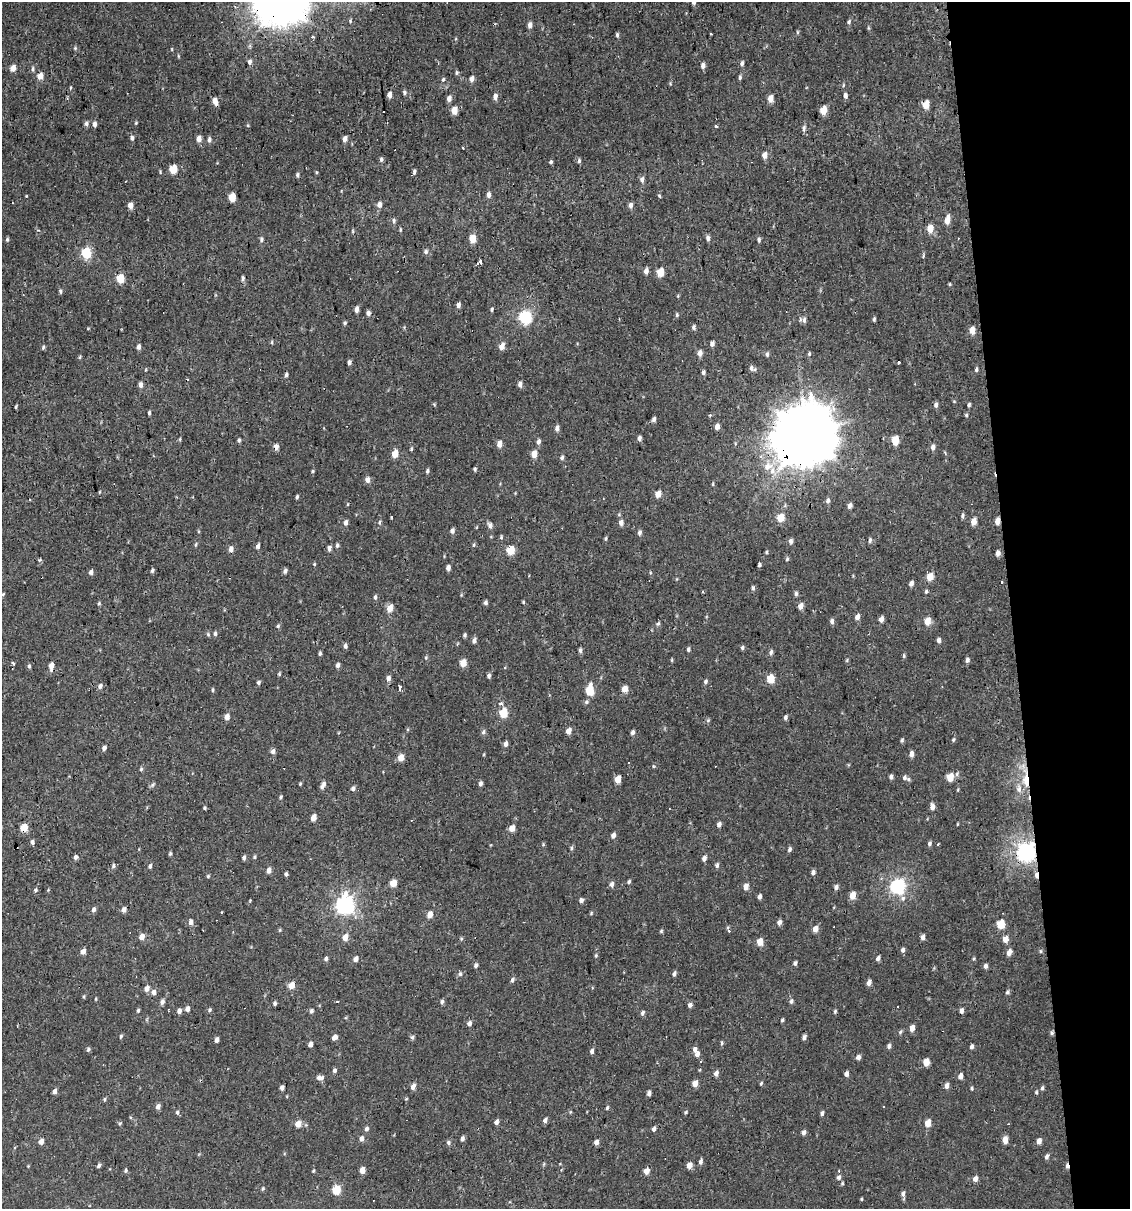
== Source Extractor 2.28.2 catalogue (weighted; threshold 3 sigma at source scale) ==
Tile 12 of 4 x 4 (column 4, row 3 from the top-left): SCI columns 3405-4532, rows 1208-2414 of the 4599 x 4829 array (HDU 1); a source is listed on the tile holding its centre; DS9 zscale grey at full resolution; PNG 1132 x 1211 px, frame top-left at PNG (2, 2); no overlay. Shown black and unused: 11% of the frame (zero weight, under 2 of 3 exposures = <1% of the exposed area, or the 3 px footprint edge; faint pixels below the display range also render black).
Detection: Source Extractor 2.28.2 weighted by HDU 2 'WHT'; one run over the whole footprint, this tile lists its part. Background -2.67e-04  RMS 0.0035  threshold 0.0156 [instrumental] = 3 sigma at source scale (4.5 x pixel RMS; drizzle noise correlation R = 1.50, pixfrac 1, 0.0396/0.0396 arcsec/px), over >= 5 px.
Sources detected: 433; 16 cosmic-ray / hot-pixel residue — not listed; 4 inside a brighter listed object's ellipse — not listed separately; the other 413 listed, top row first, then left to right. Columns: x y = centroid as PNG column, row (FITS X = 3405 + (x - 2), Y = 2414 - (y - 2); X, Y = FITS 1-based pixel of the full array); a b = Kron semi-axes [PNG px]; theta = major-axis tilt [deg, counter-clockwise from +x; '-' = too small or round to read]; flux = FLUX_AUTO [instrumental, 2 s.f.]
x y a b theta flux
694 2 6 4 88 1.3
350 21 6 4 -72 0.49
849 22 7 4 80 0.71
530 25 6 4 86 1.8
868 28 6 4 -89 0.4
797 32 6 3 90 0.4
617 35 7 4 -90 0.59
313 37 3 2 - 0.81
75 48 6 4 -47 0.48
178 56 5 3 - 0.33
250 62 6 5 - 1
742 63 6 4 80 0.87
703 66 7 5 88 1.3
13 68 5 4 - 3.8
33 69 8 4 -87 0.71
456 73 6 4 -84 0.53
40 76 6 5 - 3.6
740 77 6 4 81 0.66
443 79 7 3 88 0.59
472 79 6 5 - 1.7
843 85 6 3 71 0.36
70 88 5 3 - 0.33
404 92 6 5 - 0.66
389 95 5 4 - 2.3
845 95 7 4 78 0.98
495 97 7 5 84 1.6
449 99 6 5 - 1.7
770 99 6 5 - 3.1
215 101 5 4 - 3.6
926 104 6 5 - 5.6
823 110 6 4 72 6.9
454 111 6 5 - 4.7
136 123 4 3 - 0.32
86 124 6 5 - 0.88
95 124 6 5 - 1.1
716 126 4 3 - 0.94
804 129 10 4 -90 0.86
132 138 6 5 - 0.75
199 139 5 4 - 2.3
345 139 5 4 - 1.6
209 140 7 5 85 1
462 148 3 2 - 0.44
765 155 7 5 78 2.1
381 159 6 5 - 0.72
579 160 6 4 88 0.71
551 162 4 4 - 0.53
173 169 6 5 - 7.6
414 172 6 4 89 0.74
297 175 5 4 - 0.65
642 179 7 5 -88 1.2
489 195 6 5 - 1.3
27 196 3 3 - 1.3
659 196 4 4 - 0.43
232 197 6 5 - 6.9
130 205 5 4 - 2.7
379 205 7 6 - 1.5
631 205 7 5 -90 1.2
947 220 10 5 77 2.8
394 221 6 4 87 0.69
930 229 6 5 - 5.1
400 230 5 3 - 0.38
353 231 5 3 - 0.35
708 238 6 5 - 1
7 239 5 4 - 0.53
261 239 6 5 - 0.74
473 239 6 5 - 5.6
759 240 6 4 -84 0.66
426 252 6 5 - 0.71
86 253 6 5 - 22
480 261 4 3 - 1.4
646 271 6 4 81 1.6
660 272 6 5 - 6.5
243 278 6 3 85 0.73
120 279 6 5 - 8
950 284 4 4 - 0.36
60 291 5 4 - 0.67
458 305 6 4 84 1.4
357 309 6 4 79 1.6
492 309 6 3 89 0.46
368 313 5 5 - 1.1
677 315 6 4 -78 0.5
525 317 7 6 - 40
874 319 5 4 - 0.52
804 320 7 5 -90 1.1
345 323 5 4 - 0.52
694 327 6 5 - 0.77
972 330 6 4 79 4.1
272 342 5 3 - 0.41
712 344 5 3 - 1.4
502 346 6 5 - 3.1
43 347 6 4 69 0.53
139 347 6 4 -84 1.1
700 353 7 5 74 1.8
767 354 6 4 -90 0.73
809 354 5 4 - 0.48
79 357 5 4 - 0.42
349 362 5 4 - 0.87
899 362 3 3 - 6.2
752 368 9 6 -29 1.1
976 370 6 4 75 0.64
703 372 6 5 - 0.67
286 375 5 4 - 0.72
520 384 6 5 - 1.2
141 385 7 5 -84 1.2
936 405 6 4 78 1
969 405 5 3 - 0.56
16 407 5 2 - 0.37
149 413 5 3 - 0.59
710 415 4 3 - 0.38
966 415 4 4 - 0.45
654 419 5 4 - 0.91
717 426 6 5 - 1.7
557 428 6 5 - 1.2
806 435 20 19 - 2200
639 438 5 4 - 1
180 439 5 3 - 0.37
239 440 5 4 - 0.58
895 440 6 5 - 7.3
538 442 7 5 85 1
500 444 6 4 75 2.7
276 447 5 4 - 2.5
933 447 7 5 81 1.3
411 449 5 4 - 0.43
395 453 6 5 - 5.3
534 454 6 4 79 3.8
562 457 6 5 - 0.73
768 466 21 10 30 5.1
475 469 4 4 - 0.58
313 471 4 4 - 0.4
427 471 5 4 - 0.64
367 479 6 5 - 1.7
713 484 5 3 - 0.32
100 492 4 3 - 0.26
658 494 5 5 - 3.8
297 497 5 3 - 0.52
828 501 7 5 71 0.96
785 505 6 4 73 0.47
850 506 6 5 - 1.1
963 516 5 3 - 0.67
391 517 3 2 - 0.35
781 518 6 5 - 5.9
974 521 6 4 76 3.2
997 521 6 4 83 2.5
379 522 7 3 89 0.56
346 523 6 5 - 1.1
621 523 6 5 - 1.5
490 525 7 5 -83 1.2
452 531 6 5 - 1
639 533 6 5 - 0.92
501 537 5 4 - 0.45
606 538 7 3 89 0.45
870 540 7 4 81 0.71
791 541 5 4 - 1.1
196 545 7 3 81 0.41
337 545 6 4 88 0.64
473 545 5 3 - 0.43
258 546 5 4 - 1.3
329 548 5 4 - 1.3
231 549 6 5 - 1.6
511 550 6 5 - 8.4
766 552 4 4 - 0.42
998 553 6 4 87 1.3
787 559 5 4 - 0.51
40 560 5 4 - 0.41
314 564 4 4 - 0.35
759 565 4 4 - 0.55
448 568 5 4 - 1.4
152 570 5 4 - 0.67
285 571 5 5 - 0.92
91 572 5 4 - 1.2
930 577 6 5 - 4.9
911 583 5 4 - 1.2
753 588 6 4 -89 0.68
926 591 5 4 - 0.49
3 594 5 3 - 0.35
796 594 6 5 - 0.7
375 597 6 4 76 0.72
486 602 5 4 - 0.81
523 602 4 3 - 0.37
99 603 5 4 - 0.47
801 606 6 4 69 2.1
390 608 6 5 - 3.9
857 617 6 5 - 1.7
881 619 5 4 - 1.9
832 621 6 5 - 1
927 621 6 5 - 4.4
658 623 6 4 40 0.56
278 626 5 5 - 0.53
208 634 6 5 - 0.49
215 634 5 4 - 0.68
465 635 5 4 - 0.59
939 640 5 5 - 1
474 641 6 5 - 1.1
345 646 5 4 - 0.91
742 648 5 5 - 0.6
688 649 5 4 - 0.73
580 650 6 4 89 0.8
771 652 6 5 - 0.83
320 653 4 3 - 0.55
904 656 6 4 84 0.49
426 657 5 3 - 0.38
672 660 5 3 - 0.31
847 660 4 4 - 0.38
967 660 6 5 - 0.99
13 663 4 3 - 0.88
463 663 6 5 - 4.8
338 665 6 4 66 0.94
29 666 5 4 - 0.57
51 666 7 4 85 2.4
505 667 4 3 - 0.27
279 674 5 4 - 0.38
489 676 5 4 - 0.79
388 678 7 5 83 1.4
770 679 6 5 - 8.1
258 682 5 4 - 0.65
705 682 6 4 53 0.69
100 686 6 6 - 1.1
400 688 5 3 - 9.1
624 689 6 5 - 3.3
213 690 5 4 - 0.44
590 691 7 5 82 12
501 703 7 4 -1 0.9
503 713 6 5 - 12
227 717 5 5 - 2.2
785 717 5 4 - 0.83
708 720 6 5 - 0.51
569 731 6 5 - 2.2
483 732 7 5 66 0.81
632 732 6 4 69 0.98
902 740 6 4 75 0.53
953 740 5 5 - 0.51
506 744 6 4 75 1.3
104 748 5 4 - 1
273 751 6 5 - 1.2
911 754 6 5 - 1.4
401 758 6 5 - 3.2
629 763 3 2 - 0.42
141 769 5 5 - 0.52
891 777 5 4 - 0.91
950 777 6 5 - 7
904 778 6 5 - 0.86
618 779 6 4 75 4.6
1026 780 16 5 -85 7.5
480 783 6 4 80 0.91
300 784 4 4 - 0.35
152 785 7 5 37 0.66
323 785 10 4 56 1.2
353 788 6 5 - 0.92
1019 789 12 8 -85 2.1
280 797 5 3 - 0.51
932 807 7 5 87 1.6
205 808 4 4 - 0.42
313 817 5 4 - 3.1
719 824 5 4 - 1.3
957 824 4 3 - 0.26
24 828 5 5 - 8.5
512 828 6 5 - 3.4
613 835 6 5 - 1.3
32 842 6 5 - 0.79
929 843 6 5 - 0.73
543 844 5 4 - 0.38
938 844 3 2 - 0.37
572 848 7 4 82 0.57
790 849 6 4 60 0.72
1026 852 8 7 - 140
170 854 5 4 - 0.5
76 857 5 4 - 1
254 857 6 4 74 0.44
244 858 5 4 - 0.84
704 858 6 4 61 1.1
717 865 6 5 - 0.8
113 866 6 4 79 0.69
150 866 5 4 - 0.81
269 870 6 5 - 1.9
813 872 5 5 - 0.96
286 874 4 4 - 0.65
1036 875 7 4 -88 2
208 876 4 4 - 0.47
629 881 5 4 - 0.58
393 883 6 5 - 4
612 884 7 5 84 1.2
746 886 6 5 - 2.6
897 886 7 6 - 72
836 887 6 5 - 0.97
35 890 6 4 68 0.66
852 895 6 5 - 4
760 896 5 4 - 1.1
581 900 5 5 - 1
344 905 8 7 - 120
94 910 6 4 85 1
124 910 5 5 - 1.7
221 912 3 2 - 0.55
591 913 5 4 - 0.38
429 914 6 5 - 2.8
191 922 6 5 - 1.5
779 922 6 5 - 1.2
1000 924 6 5 - 7.7
815 929 6 5 - 2.5
280 930 6 4 89 0.37
661 931 5 4 - 0.42
729 931 3 3 - 6.1
142 937 6 5 - 2.9
345 937 6 5 - 3.4
923 937 6 4 77 1.2
461 939 6 3 72 0.41
1005 939 6 5 - 2.5
760 942 6 5 - 4.7
903 950 6 5 - 0.85
83 951 5 4 - 1.9
1041 951 6 4 -90 0.41
1009 952 7 4 69 2
596 955 5 4 - 0.42
878 958 5 4 - 0.93
326 959 5 5 - 0.73
355 959 6 5 - 1.3
795 963 5 4 - 0.69
476 965 5 4 - 0.85
986 966 5 4 - 0.91
460 974 6 5 - 0.68
674 974 5 4 - 0.9
512 980 6 5 - 0.87
869 983 6 4 74 1.5
292 985 5 5 - 4.7
147 988 7 5 61 1.8
153 992 6 5 - 1.5
1007 992 5 5 - 0.64
84 997 6 3 -90 0.38
442 1001 5 5 - 0.82
791 1001 7 5 79 0.83
162 1002 6 5 - 1.2
275 1003 5 4 - 0.64
690 1005 6 5 - 0.97
187 1009 6 5 - 1.4
138 1010 5 4 - 0.54
209 1010 6 4 74 0.5
962 1010 7 5 82 0.97
179 1011 6 5 - 1.2
311 1011 6 5 - 0.73
835 1011 5 4 - 0.47
642 1013 7 5 68 0.74
782 1020 4 3 - 0.55
469 1023 6 5 - 1.1
17 1026 3 2 - 0.35
912 1028 6 4 78 2.2
900 1032 5 4 - 0.5
1052 1033 5 5 - 0.64
121 1036 6 3 71 0.51
334 1037 6 5 - 1.4
412 1037 6 5 - 0.61
804 1037 5 4 - 0.97
217 1040 5 4 - 1
722 1043 6 3 63 0.57
310 1044 5 4 - 1.4
889 1046 6 5 - 0.83
971 1046 5 4 - 0.81
88 1049 5 5 - 0.66
592 1051 5 4 - 0.91
697 1054 6 5 - 1.4
858 1057 6 5 - 1.1
926 1062 6 5 - 4.2
334 1071 5 5 - 0.78
716 1073 7 5 70 1.3
846 1074 5 4 - 1.1
960 1076 6 5 - 1.6
320 1077 9 5 1 1.4
761 1083 5 4 - 0.42
695 1084 6 5 - 2.7
947 1086 7 5 73 1.3
413 1087 6 5 - 1.8
282 1088 5 4 - 1.1
972 1088 4 4 - 0.46
1042 1088 6 4 78 0.6
54 1091 5 4 - 1.4
1036 1092 5 4 - 0.41
649 1093 5 4 - 1.2
105 1099 5 4 - 0.53
406 1099 5 3 - 0.27
158 1106 6 5 - 1.3
884 1107 3 3 - 0.58
607 1108 6 4 63 0.46
177 1112 6 4 -79 0.67
686 1112 5 4 - 0.44
822 1113 6 4 74 0.75
545 1120 5 5 - 1.2
496 1122 5 4 - 1.1
120 1123 6 4 25 0.47
928 1123 6 5 - 3.9
298 1124 6 5 - 3.2
367 1129 6 5 - 0.9
654 1129 5 4 - 0.97
804 1132 6 4 75 1.1
462 1138 5 4 - 0.97
361 1139 6 5 - 1.4
1005 1140 7 5 89 2.7
41 1141 6 5 - 1.7
1039 1141 6 5 - 1.7
448 1142 6 5 - 0.71
596 1142 5 5 - 1.5
1047 1157 6 4 74 0.81
700 1161 6 4 79 0.99
99 1165 5 4 - 0.78
689 1165 6 5 - 2.5
126 1170 5 4 - 0.55
362 1170 6 5 - 2.7
313 1171 4 4 - 0.35
646 1171 6 5 - 2.2
839 1177 6 5 - 1
975 1179 6 5 - 1.5
842 1183 5 4 - 0.42
263 1189 5 4 - 0.43
336 1190 6 5 - 11
903 1194 7 5 89 0.96
861 1199 4 3 - 0.35
Overlapping masked pixels (flux is a lower limit): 8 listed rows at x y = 806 435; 276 447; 997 521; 1026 780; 24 828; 1026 852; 1036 875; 1052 1033
Isophote crosses this tile's border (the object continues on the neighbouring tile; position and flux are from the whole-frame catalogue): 2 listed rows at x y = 694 2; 13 68